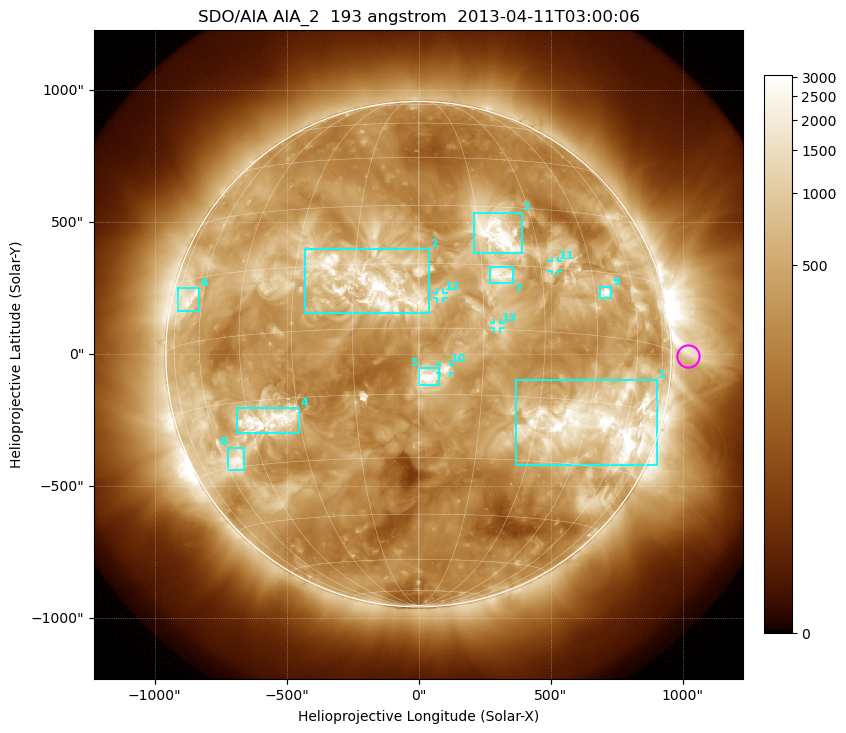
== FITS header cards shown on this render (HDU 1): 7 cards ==
TELESCOP= 'SDO/AIA'
INSTRUME= 'AIA_2'
WAVELNTH=                  193
WAVEUNIT= 'angstrom'
DATE-OBS= '2013-04-11T03:00:06.84'
CTYPE1  = 'HPLN-TAN'
CTYPE2  = 'HPLT-TAN'

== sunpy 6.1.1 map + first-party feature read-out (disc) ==
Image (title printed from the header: SDO/AIA AIA_2  193 angstrom  2013-04-11T03:00:06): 1024 x 1024 px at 2.4 arcsec/px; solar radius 957 arcsec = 399 px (full disc in frame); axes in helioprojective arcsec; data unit not stated in the header (colour bar unlabelled)
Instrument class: DISC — disc imager (sunpy class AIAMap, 193 A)
Bright regions (active regions / flare kernels): reference = the median radial profile (limb darkening/brightening removed); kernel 9 px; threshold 5 sigma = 1045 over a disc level ~373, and >= 1.15x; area >= 12 px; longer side >= 10 px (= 24 arcsec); searched inside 0.97 R_sun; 13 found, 13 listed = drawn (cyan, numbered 1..; 4 of them under ~33 arcsec drawn as corner ticks so the feature stays visible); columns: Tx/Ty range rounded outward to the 5 arcsec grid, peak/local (2 s.f.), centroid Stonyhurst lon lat
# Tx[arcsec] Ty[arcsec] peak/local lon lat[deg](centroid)
1 370..905 -420..-95 13 +50 -20
2 -430..40 155..400 11 -11 +10
3 210..390 380..535 12 +20 +23
4 -690..-450 -300..-205 8.5 -39 -20
5 0..80 -120..-50 11 +2 -11
6 -915..-830 160..250 6.7 -68 +10
7 265..360 270..330 6.1 +19 +13
8 -725..-660 -440..-355 8.3 -55 -28
9 685..730 210..255 11 +49 +10
10 80..120 -75..-40 5.3 +6 -9
11 505..530 315..355 5.1 +34 +16
12 70..95 210..235 4.3 +5 +7
13 285..310 95..120 4 +18 +1
Off-limb structures (1.02-1.3 R_sun): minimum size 162 px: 2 found; the strongest spans PA ~235..305 deg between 1.02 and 1.3 R_sun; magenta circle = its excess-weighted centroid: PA ~270 deg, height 1.07 R_sun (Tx ~1020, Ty ~-5 arcsec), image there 3.1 x the reference